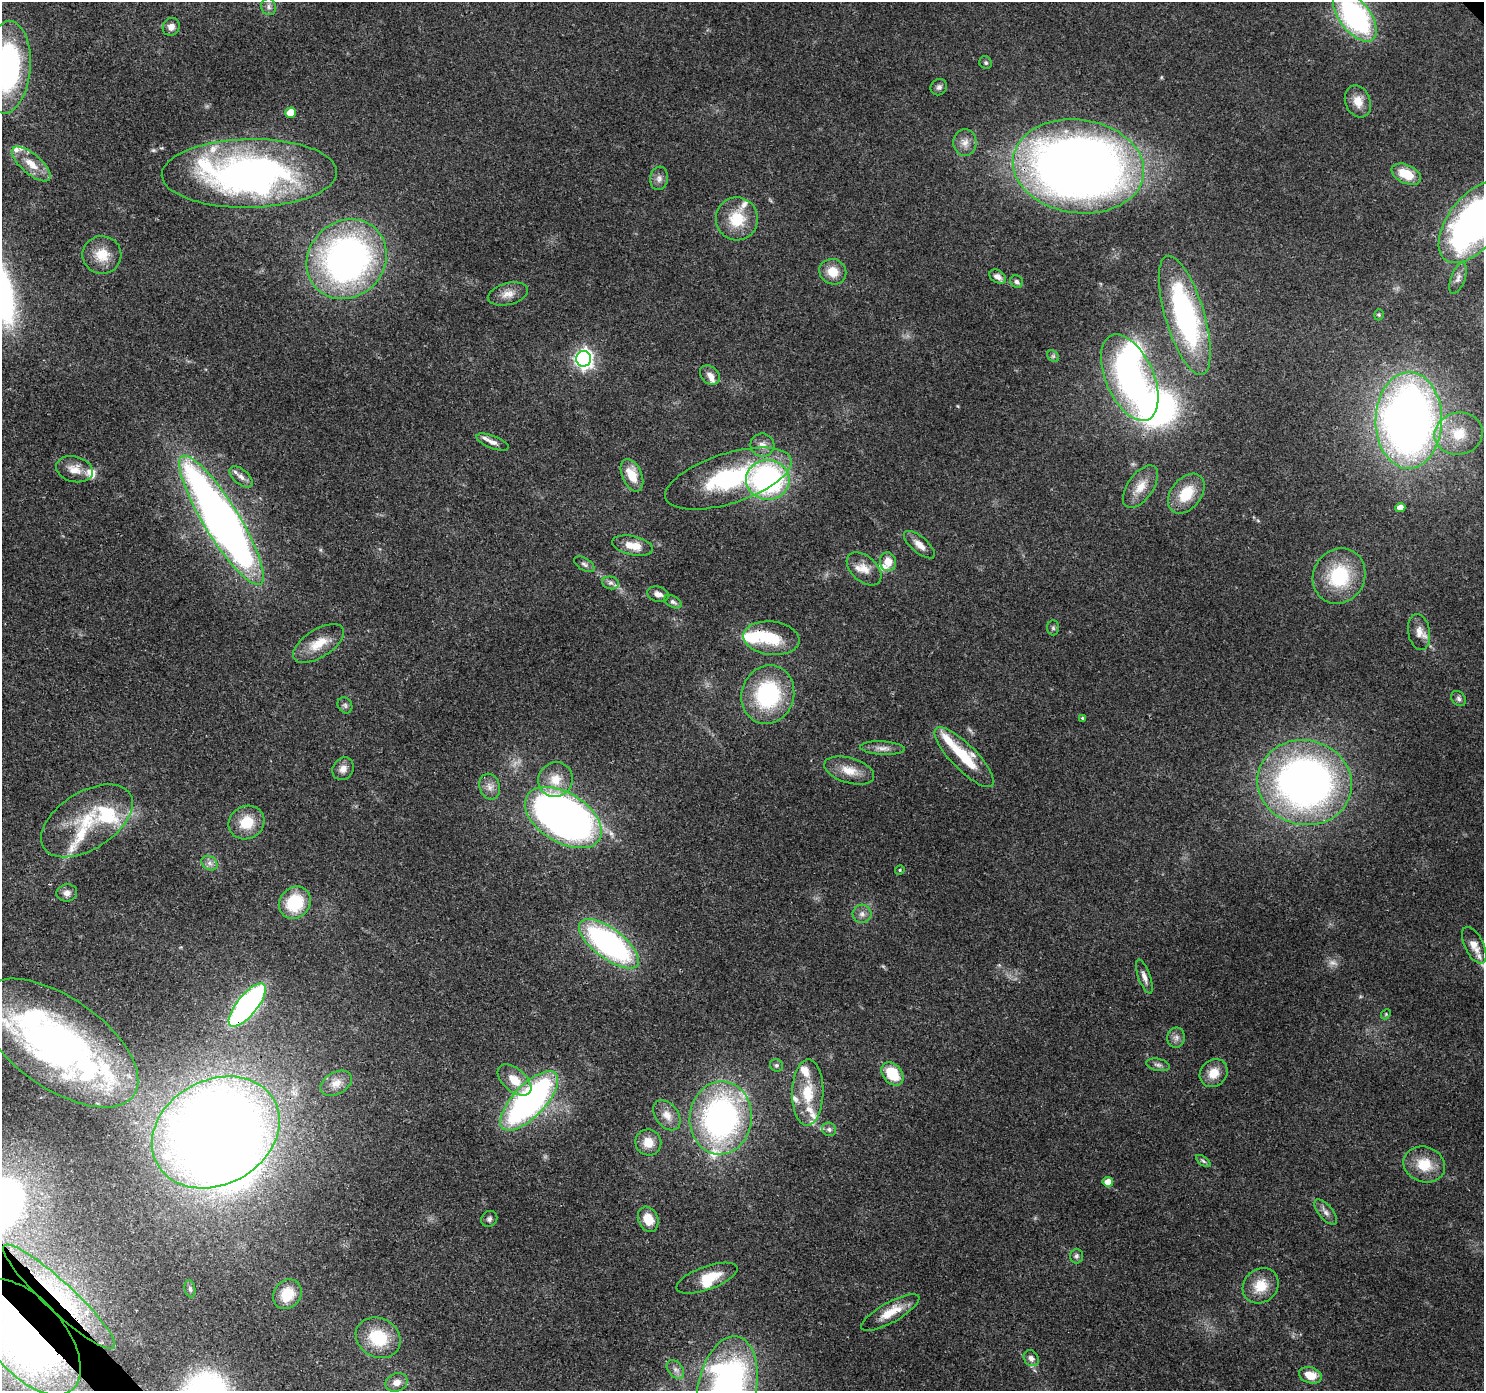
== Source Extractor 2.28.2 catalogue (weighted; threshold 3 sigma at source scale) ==
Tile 7 of 4 x 4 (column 3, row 2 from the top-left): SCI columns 3055-4536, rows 3004-4392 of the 6116 x 6073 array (HDU 1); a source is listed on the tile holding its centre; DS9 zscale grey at full resolution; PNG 1486 x 1393 px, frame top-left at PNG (2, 2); each listed source drawn as its Kron ellipse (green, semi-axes under 4 px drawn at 4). Shown black and unused: <1% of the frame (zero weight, under 3 of 4 exposures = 8% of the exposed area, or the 3 px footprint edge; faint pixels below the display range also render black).
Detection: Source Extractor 2.28.2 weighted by HDU 2 'WHT'; one run over the whole footprint, this tile lists its part. Background 0.122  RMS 0.0045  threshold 0.0201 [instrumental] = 3 sigma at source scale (4.5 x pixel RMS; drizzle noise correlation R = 1.50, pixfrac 1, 0.0396/0.0396 arcsec/px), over >= 5 px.
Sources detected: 146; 2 too faint to see at this stretch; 7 inside a brighter object's white glare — neither listed nor drawn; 23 inside a brighter listed object's ellipse — not listed separately; the other 114 listed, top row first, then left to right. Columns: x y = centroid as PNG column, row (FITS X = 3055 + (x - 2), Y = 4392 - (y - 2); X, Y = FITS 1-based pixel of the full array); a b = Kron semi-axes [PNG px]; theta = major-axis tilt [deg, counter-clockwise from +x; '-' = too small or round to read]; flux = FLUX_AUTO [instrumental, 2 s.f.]
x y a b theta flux
269 7 8 7 - 1.7
1355 16 29 15 -53 91
171 27 9 8 - 2.9
986 63 7 6 - 0.95
7 67 46 23 86 98
939 87 8 8 - 1.6
1358 101 16 12 -69 5.7
291 113 5 5 - 9.4
965 142 13 11 85 3.9
31 164 24 10 -41 7.8
1078 166 66 46 -8 580
249 173 87 34 1 190
1406 174 16 9 -25 11
659 178 12 9 83 2.3
737 219 21 21 - 15
1474 222 48 26 53 190
102 255 19 18 - 9.6
347 259 42 37 44 180
833 272 14 12 -28 7.4
998 277 9 6 -31 2.8
1458 278 16 7 70 2.4
1017 282 6 6 - 1.4
508 294 20 11 14 4.8
1185 315 62 19 -73 93
1379 315 6 4 71 0.6
1053 356 6 5 - 0.88
584 359 7 7 - 190
710 375 11 8 -42 2.7
1130 378 46 24 -66 110
1409 420 48 33 89 350
1459 434 24 21 11 15
492 442 17 6 -21 2.5
762 445 12 11 - 3.7
74 469 19 12 -13 5.6
632 475 17 10 -67 9.6
241 477 14 7 -40 2.7
728 479 65 25 17 57
768 480 21 20 - 100
1140 487 24 12 55 7.3
1186 494 22 15 51 14
1400 507 5 4 - 3.9
221 520 75 17 -58 390
919 545 19 8 -40 4
633 546 21 9 -12 7.6
888 562 9 8 - 5.6
584 564 11 6 -31 1.4
864 569 20 12 -42 6.1
1339 576 28 25 60 29
611 583 8 6 -14 1.6
658 594 11 7 -14 2.7
673 602 9 5 -29 1.4
1053 628 7 6 - 0.88
1419 632 18 11 -81 4.5
771 638 28 16 -6 16
318 643 29 14 32 9.7
768 695 30 26 72 47
1459 699 8 6 -46 1.4
345 705 8 7 - 1.2
1082 718 4 3 - 0.46
882 748 22 6 -3 3.3
964 757 40 13 -45 22
343 769 12 10 53 3.2
849 770 26 12 -16 7.7
555 780 18 17 - 9
1305 783 47 42 -13 230
490 787 13 10 -72 3.4
563 817 42 25 -31 380
87 821 51 28 32 31
246 823 18 16 28 12
209 863 8 6 -36 2
900 870 5 4 - 0.55
67 893 10 8 7 2.5
295 903 17 15 47 22
862 914 9 9 - 2.5
609 944 36 15 -37 110
1474 945 20 9 -64 5
1144 977 18 6 -70 2.6
247 1005 26 10 51 120
1386 1014 6 4 48 0.54
1176 1038 10 9 - 2.2
59 1043 91 45 -35 220
776 1065 7 6 - 1
1158 1065 12 6 -11 1.7
1214 1073 15 13 47 6.5
892 1074 13 9 -51 17
515 1080 20 11 -41 8.7
336 1083 17 11 28 4.3
808 1092 33 15 88 15
529 1101 38 16 46 140
667 1115 17 11 -53 4.9
721 1118 36 31 84 130
829 1129 7 6 - 1.2
216 1132 67 52 28 760
648 1142 13 13 - 6.1
1203 1161 8 4 -36 1
1424 1164 21 17 -20 12
1108 1182 5 5 - 4.9
1326 1212 15 7 -50 2.4
489 1219 8 7 - 1.4
648 1219 13 10 -67 7.5
1076 1256 7 6 - 1.2
707 1278 32 11 20 11
1261 1286 19 16 43 10
190 1289 8 5 -80 1
287 1294 15 13 52 12
59 1297 75 14 -43 34
890 1312 33 10 29 9.1
28 1337 69 37 -50 260
378 1338 23 19 -28 20
1031 1358 8 7 - 2.3
675 1370 10 7 -50 2.2
1310 1375 12 8 -17 6.8
396 1382 11 9 23 3.6
727 1388 53 29 78 170
Overlapping masked pixels (flux is a lower limit): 4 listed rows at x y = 1185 315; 247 1005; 59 1297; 28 1337
Isophote crosses this tile's border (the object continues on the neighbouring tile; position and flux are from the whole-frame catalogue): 6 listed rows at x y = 1355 16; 7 67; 1474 222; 59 1043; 28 1337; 727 1388